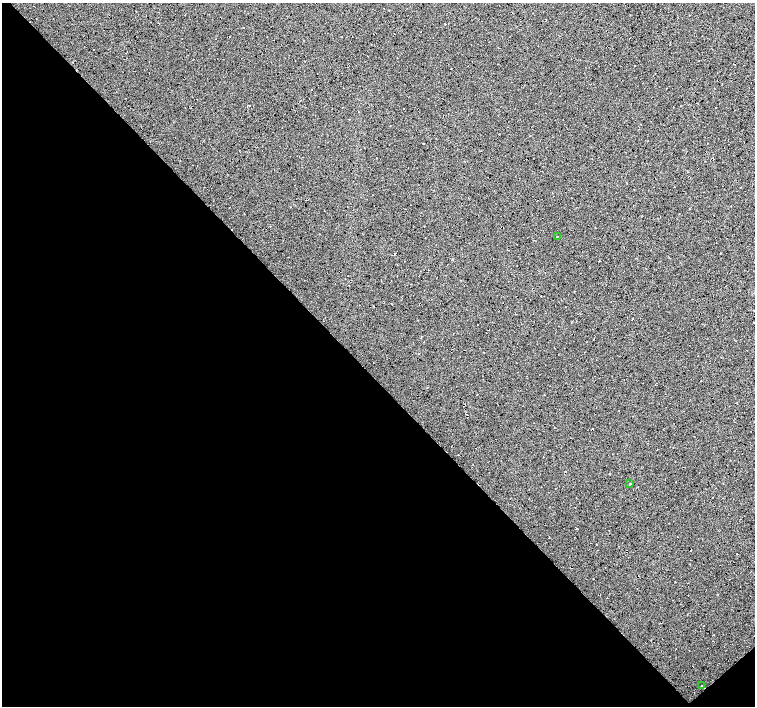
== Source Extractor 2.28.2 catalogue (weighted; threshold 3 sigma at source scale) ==
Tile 14 of 4 x 4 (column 2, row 4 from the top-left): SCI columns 1506-3010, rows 148-1555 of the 6020 x 5994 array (HDU 1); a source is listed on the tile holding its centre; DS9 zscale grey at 2 x 2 block average (1 PNG px = mean of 2 x 2 image px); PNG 757 x 708 px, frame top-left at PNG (2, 3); each listed source drawn as its Kron ellipse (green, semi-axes under 4 px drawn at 4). Shown black and unused: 47% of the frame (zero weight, under 2 of 3 exposures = <1% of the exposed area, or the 3 px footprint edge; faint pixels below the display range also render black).
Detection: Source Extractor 2.28.2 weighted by HDU 2 'WHT'; one run over the whole footprint, this tile lists its part. Background 0.0325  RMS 0.013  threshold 0.0563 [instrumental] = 3 sigma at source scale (4.5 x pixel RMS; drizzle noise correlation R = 1.50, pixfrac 1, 0.0396/0.0396 arcsec/px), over >= 5 px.
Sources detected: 4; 1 cosmic-ray / hot-pixel residue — neither listed nor drawn; the other 3 listed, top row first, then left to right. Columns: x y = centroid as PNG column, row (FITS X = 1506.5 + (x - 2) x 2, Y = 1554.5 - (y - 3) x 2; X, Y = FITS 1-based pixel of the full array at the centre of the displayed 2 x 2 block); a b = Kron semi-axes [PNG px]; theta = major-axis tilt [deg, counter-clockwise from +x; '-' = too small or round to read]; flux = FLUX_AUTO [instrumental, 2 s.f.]
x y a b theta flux
557 236 2 2 - 1.3
630 484 2 2 - 10
701 685 3 2 - 1.5